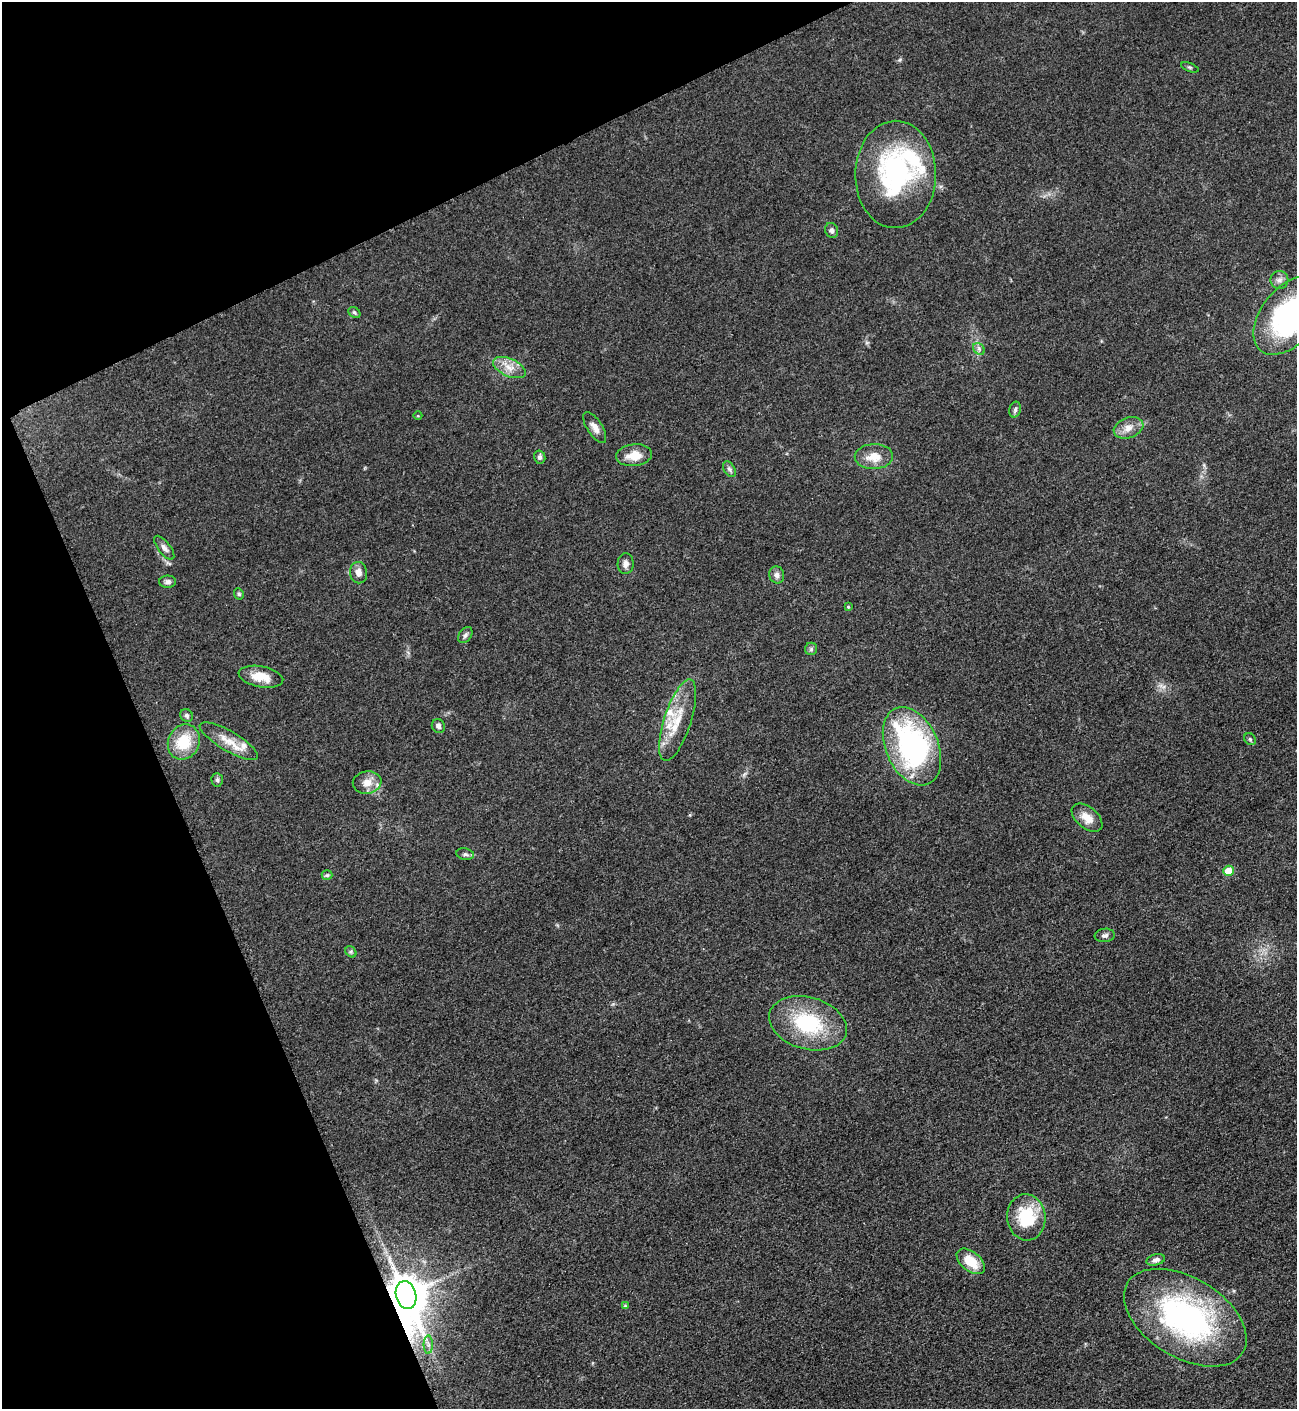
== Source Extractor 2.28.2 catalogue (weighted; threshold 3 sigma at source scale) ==
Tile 5 of 4 x 4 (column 1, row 2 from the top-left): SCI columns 162-1456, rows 2822-4228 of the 5636 x 5647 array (HDU 1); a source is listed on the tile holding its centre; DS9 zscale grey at full resolution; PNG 1299 x 1411 px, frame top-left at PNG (2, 2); each listed source drawn as its Kron ellipse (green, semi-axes under 4 px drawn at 4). Shown black and unused: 22% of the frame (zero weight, under 3 of 5 exposures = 1% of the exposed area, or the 3 px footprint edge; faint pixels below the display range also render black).
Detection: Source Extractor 2.28.2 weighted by HDU 2 'WHT'; one run over the whole footprint, this tile lists its part. Background 0.095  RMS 0.0068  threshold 0.0304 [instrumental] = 3 sigma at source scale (4.5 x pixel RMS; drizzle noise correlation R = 1.50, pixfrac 1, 0.05/0.05 arcsec/px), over >= 5 px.
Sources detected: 53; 4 inside a brighter listed object's ellipse — not listed separately; the other 49 listed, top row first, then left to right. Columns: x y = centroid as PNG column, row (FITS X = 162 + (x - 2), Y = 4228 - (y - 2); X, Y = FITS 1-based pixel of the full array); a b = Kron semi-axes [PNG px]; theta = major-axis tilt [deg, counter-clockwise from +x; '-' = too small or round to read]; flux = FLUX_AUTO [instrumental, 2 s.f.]
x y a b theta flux
1190 67 9 3 -21 0.93
896 174 54 40 90 100
832 230 7 6 - 2
1279 280 9 9 - 3.2
354 313 7 5 -36 1.2
1289 315 45 27 50 140
979 349 6 5 - 1.7
509 367 17 9 -23 7.7
1015 410 8 5 74 1.8
418 416 4 3 - 0.56
595 427 17 7 -57 4.8
1129 428 15 10 18 6.7
634 455 18 11 6 11
540 457 7 5 -77 1.7
874 457 19 12 1 11
729 469 8 5 -60 1.8
164 548 14 6 -52 3
626 564 10 8 87 3.2
359 573 11 8 -82 4.3
777 575 8 7 - 3.1
168 582 8 6 1 2.2
239 594 6 5 - 1.2
848 607 4 3 - 0.68
465 635 9 6 54 1.9
811 649 6 6 - 1.4
261 677 22 10 -11 12
187 715 7 6 - 1.8
678 720 43 13 72 21
438 726 7 6 - 2.3
1250 739 6 5 - 1.2
229 741 33 10 -30 12
184 742 18 15 63 21
912 746 41 26 -66 140
217 780 7 5 -87 1.4
367 782 14 11 9 7.8
1087 818 18 10 -40 8.8
465 854 9 5 -9 1.8
1228 871 5 5 - 13
327 875 5 5 - 1.1
1105 935 10 6 7 2.3
351 952 6 5 - 1.3
808 1023 40 26 -16 53
1026 1217 23 19 -84 31
1156 1260 9 5 14 2.5
971 1261 16 9 -39 15
406 1295 14 10 -75 2100
625 1306 4 4 - 0.99
1185 1318 67 40 -31 160
428 1345 9 4 -90 2.5
Overlapping masked pixels (flux is a lower limit): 1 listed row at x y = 406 1295
Isophote crosses this tile's border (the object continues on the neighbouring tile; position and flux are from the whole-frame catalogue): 1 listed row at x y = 1289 315